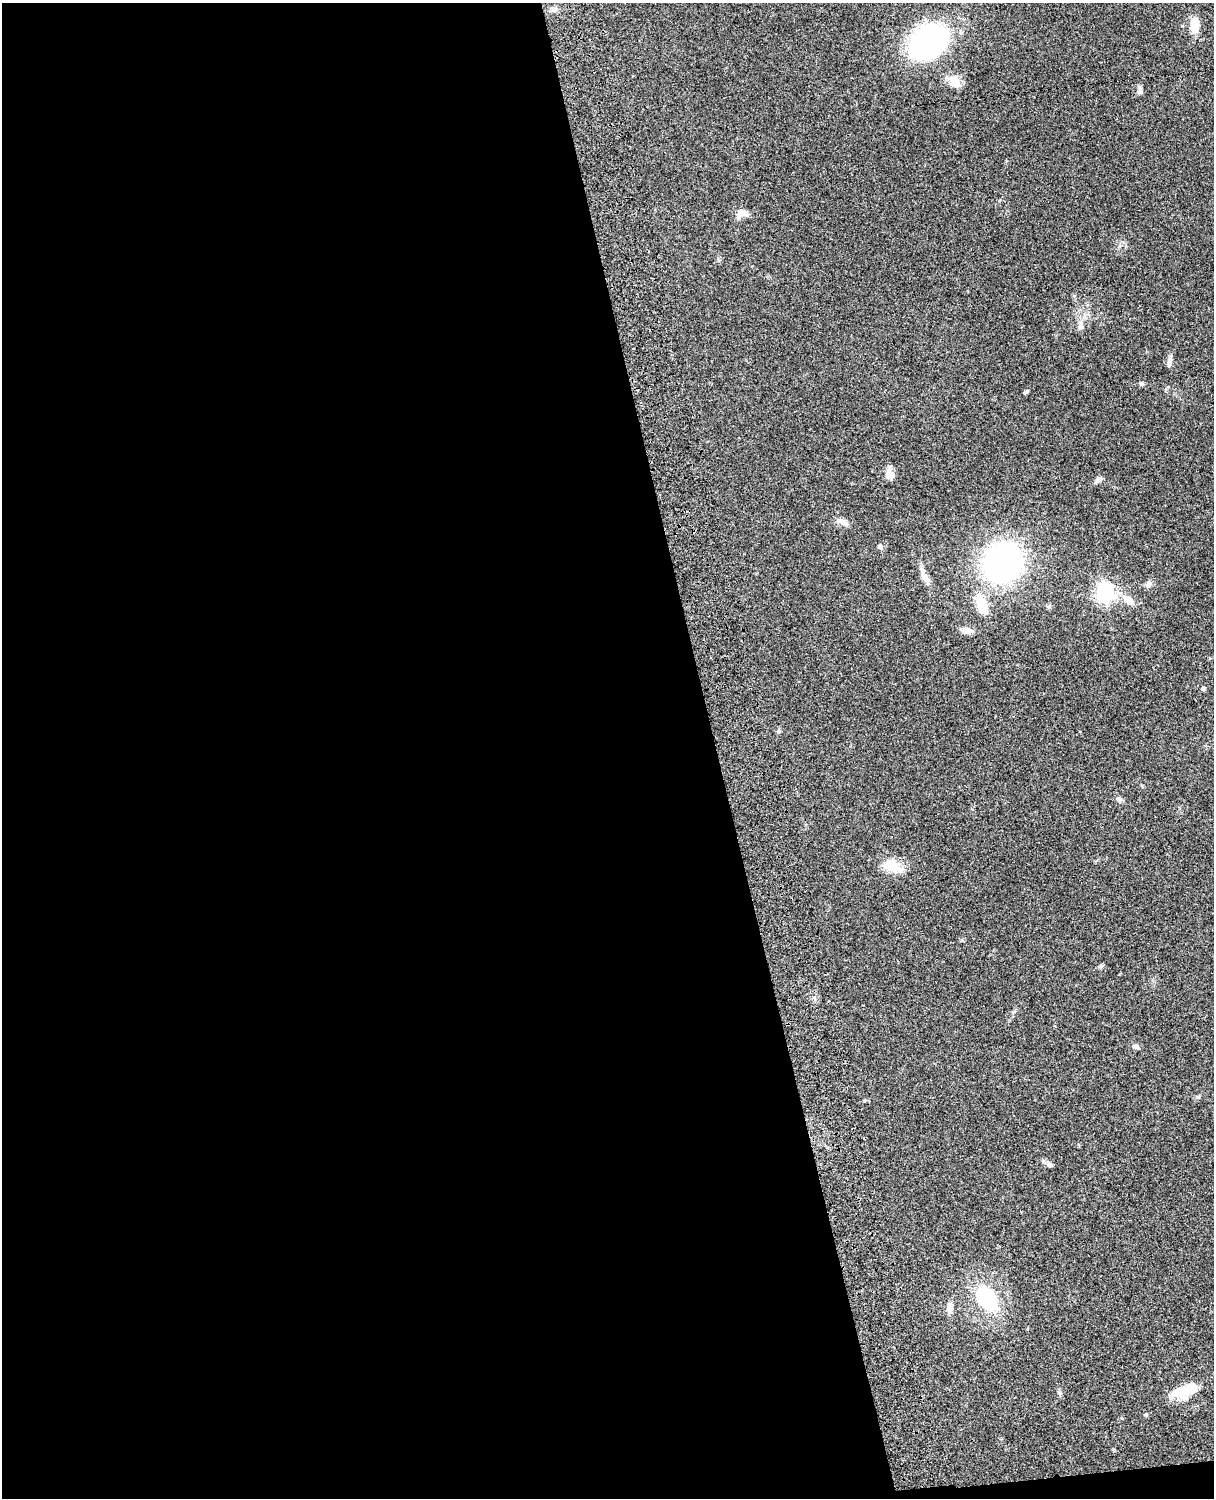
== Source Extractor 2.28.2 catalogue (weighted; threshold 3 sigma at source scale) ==
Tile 9 of 4 x 3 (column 1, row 3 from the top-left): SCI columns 122-1333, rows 278-1773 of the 5089 x 4929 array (HDU 1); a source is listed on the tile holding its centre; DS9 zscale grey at full resolution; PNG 1216 x 1500 px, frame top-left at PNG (2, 3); no overlay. Shown black and unused: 59% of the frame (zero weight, under 3 of 4 exposures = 6% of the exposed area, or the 3 px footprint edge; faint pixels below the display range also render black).
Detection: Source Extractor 2.28.2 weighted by HDU 2 'WHT'; one run over the whole footprint, this tile lists its part. Background 0.0748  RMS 0.0058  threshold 0.0262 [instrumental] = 3 sigma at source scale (4.5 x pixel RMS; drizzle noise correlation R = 1.50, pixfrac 1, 0.05/0.05 arcsec/px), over >= 5 px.
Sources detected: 33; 1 inside a brighter listed object's ellipse — not listed separately; the other 32 listed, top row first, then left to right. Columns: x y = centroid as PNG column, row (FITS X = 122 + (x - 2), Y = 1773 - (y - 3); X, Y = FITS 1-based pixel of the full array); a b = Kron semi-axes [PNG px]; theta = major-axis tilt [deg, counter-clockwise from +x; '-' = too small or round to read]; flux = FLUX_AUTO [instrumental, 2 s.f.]
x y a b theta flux
554 10 9 5 27 1.8
1194 25 18 9 -87 8.7
928 41 30 21 38 140
955 82 15 12 -56 7.4
1140 90 12 5 86 2
743 213 16 8 -3 4.1
1080 326 10 8 48 2.5
1169 362 14 6 81 2.5
1142 384 6 6 - 1
1026 392 5 4 - 0.99
889 473 15 9 -85 3.6
1097 480 13 5 48 1.9
843 522 22 6 -24 3.1
880 547 8 6 -42 1.7
1002 563 25 22 50 210
925 577 21 7 -58 5.2
1148 584 10 7 55 2.2
1105 593 7 7 - 230
1128 600 14 9 -36 5.9
982 605 21 9 -69 19
967 630 13 7 -13 4.2
1203 689 6 5 - 0.98
778 731 6 4 -1 0.73
1119 799 8 7 - 1.7
892 866 25 13 -25 12
1101 966 6 5 - 0.98
1136 1047 8 6 -15 2
1049 1165 7 6 - 2.1
987 1299 22 14 -55 45
950 1308 15 8 86 3.8
1185 1391 31 15 22 15
1146 1415 5 5 - 0.84
Unlisted compact peaks at least as high as the median listed source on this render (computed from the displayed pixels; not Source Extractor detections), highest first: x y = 1060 1393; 1198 1097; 961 940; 1119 246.